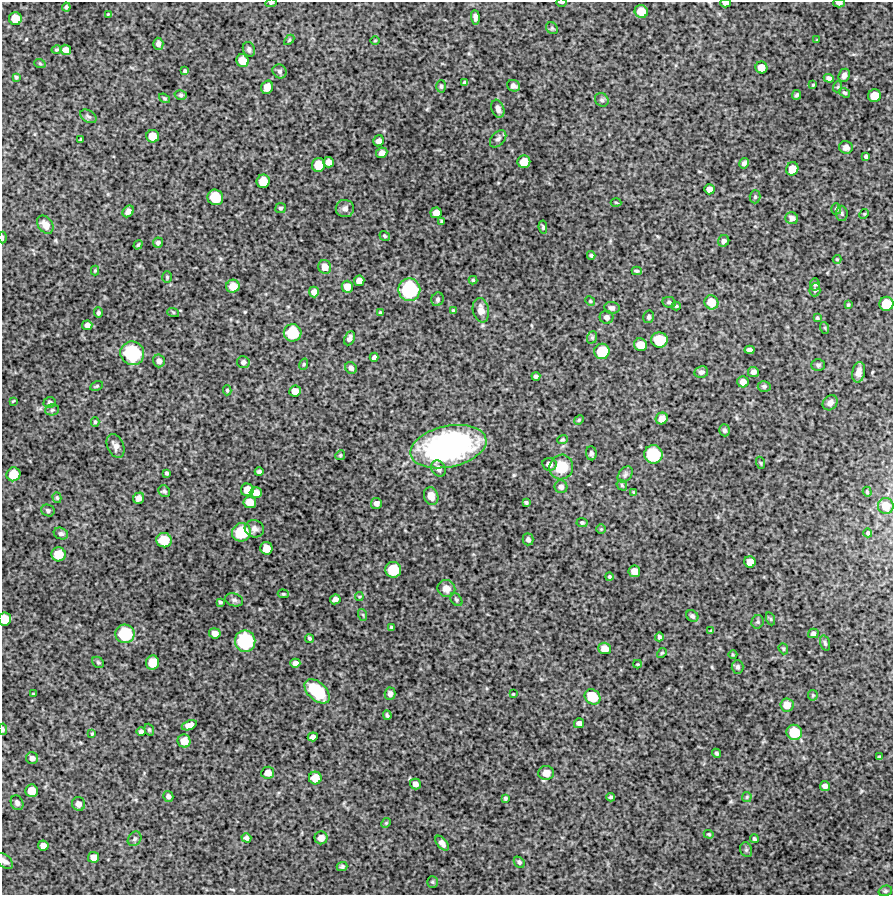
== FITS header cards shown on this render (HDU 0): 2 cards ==
NAXIS1  =                  891 /Length X axis
NAXIS2  =                  893 /Length Y axis

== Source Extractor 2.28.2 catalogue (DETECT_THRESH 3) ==
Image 891 x 893 px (HDU 0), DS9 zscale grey, 1 PNG px = 1 image px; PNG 895 x 897 px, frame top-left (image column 1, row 893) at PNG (2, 2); each listed source drawn as its Kron ellipse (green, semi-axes under 4 px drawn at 4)
Background 4200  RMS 270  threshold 822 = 3 sigma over >= 5 px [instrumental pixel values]
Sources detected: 255; all 255 listed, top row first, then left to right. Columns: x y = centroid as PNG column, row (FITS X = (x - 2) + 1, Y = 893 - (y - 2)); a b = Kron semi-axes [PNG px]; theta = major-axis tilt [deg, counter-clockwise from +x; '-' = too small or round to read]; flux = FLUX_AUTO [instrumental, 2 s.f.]
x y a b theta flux
561 2 5 2 - 2.8e+04
271 3 6 4 7 2.4e+04
726 3 5 3 - 8.9e+04
839 3 5 4 - 4.8e+04
66 7 4 3 - 3.2e+04
641 11 7 6 - 2.6e+05
108 14 2 2 - 1.1e+04
475 17 7 4 -84 6.1e+04
15 19 6 6 - 2.5e+05
552 28 6 5 - 2.9e+04
289 40 6 3 45 2.0e+04
817 40 3 3 - 1.6e+04
375 41 5 3 - 1.5e+04
158 44 6 5 - 6.1e+04
249 49 7 6 - 5.2e+04
57 50 5 4 - 2.5e+04
66 50 5 5 - 1.1e+05
242 61 6 6 - 2.1e+05
40 64 6 3 -20 2.0e+04
761 67 6 6 - 1.7e+05
185 71 4 3 - 2.9e+04
280 71 7 6 - 5.1e+04
844 75 7 5 67 6.8e+04
16 77 4 4 - 2.7e+04
829 78 5 4 - 5.5e+04
465 83 4 3 - 3.6e+04
813 85 4 3 - 2.0e+04
441 86 6 5 - 3.1e+04
513 86 6 5 - 6.4e+04
267 87 7 6 - 1.3e+05
837 87 6 3 69 1.9e+04
844 93 6 4 -35 3.1e+04
181 95 6 5 - 3.1e+04
797 95 5 4 - 3.4e+04
874 96 6 6 - 2.6e+05
164 98 6 3 -37 2.3e+04
602 100 7 6 - 4.4e+04
498 109 9 6 -71 7.9e+04
88 116 9 6 -30 4.4e+04
153 136 6 6 - 2.4e+05
81 139 3 3 - 1.7e+04
498 139 10 6 48 5.7e+04
379 141 6 5 - 7.3e+04
846 147 7 6 - 7.3e+04
382 153 6 5 - 9.1e+04
866 157 4 3 - 3.3e+04
329 162 5 5 - 1.2e+05
524 162 6 6 - 2.3e+05
744 163 5 4 - 5.2e+04
319 165 7 6 - 3.0e+05
792 169 7 6 - 2.1e+05
263 181 6 6 - 2.9e+05
709 189 5 5 - 1.0e+05
215 197 8 7 - 5.2e+05
755 197 6 5 - 3.3e+04
616 202 5 3 - 1.6e+04
281 208 5 5 - 3.6e+04
345 209 9 8 - 7.5e+04
836 209 5 5 - 3.2e+04
128 211 6 5 - 8.0e+04
436 213 5 5 - 1.4e+05
842 213 8 5 -87 3.7e+04
864 214 5 4 - 1.5e+04
792 218 6 6 - 7.1e+04
442 221 3 2 - 2.1e+04
45 225 10 7 -53 1.4e+05
543 227 7 4 -83 2.8e+04
385 236 5 4 - 2.5e+04
2 237 6 3 -90 2.2e+04
724 241 6 5 - 5.3e+04
158 243 5 5 - 4.0e+04
138 245 5 3 - 2.3e+04
591 255 4 3 - 2.4e+04
837 259 4 4 - 1.7e+04
325 267 7 6 - 1.4e+05
95 271 5 4 - 2.2e+04
637 271 5 3 - 3.1e+04
167 277 6 4 -89 2.5e+04
473 280 4 4 - 2.3e+04
359 281 5 5 - 1.2e+05
815 284 6 5 - 2.8e+04
233 286 7 6 - 1.9e+05
347 287 6 5 - 1.5e+05
409 290 11 11 - 1.3e+06
815 290 6 5 - 3.9e+04
314 292 5 5 - 1.0e+05
437 299 7 6 - 4.1e+04
590 301 5 4 - 2.1e+04
669 302 7 5 -12 3.6e+04
711 302 7 6 - 2.5e+05
886 304 7 7 - 3.8e+05
848 305 4 3 - 2.1e+04
676 306 4 4 - 2.1e+04
612 308 8 6 -6 6.2e+04
481 310 12 8 -79 1.4e+05
453 311 3 3 - 2.6e+04
173 312 6 4 -18 2.2e+04
98 313 5 4 - 3.9e+04
380 313 3 3 - 2.4e+04
607 317 7 6 - 6.6e+04
649 317 6 5 - 4.1e+04
817 318 4 3 - 2.8e+04
87 325 5 5 - 7.5e+04
825 328 6 4 -71 2.1e+04
293 333 9 8 - 6.2e+05
592 337 6 5 - 2.8e+04
349 338 7 5 65 6.1e+04
659 340 8 7 - 5.3e+05
640 345 6 6 - 2.5e+05
750 350 5 4 - 6.9e+04
602 351 8 7 - 5.1e+05
132 353 12 11 - 1.2e+06
374 357 4 4 - 5.2e+04
159 361 6 6 - 7.1e+04
243 362 6 6 - 5.6e+04
304 364 6 4 72 2.5e+04
818 365 7 6 - 3.7e+04
351 368 6 5 - 4.8e+04
701 372 7 6 - 6.2e+04
753 372 5 5 - 7.7e+04
859 372 10 6 78 9.9e+04
536 376 4 3 - 3.4e+04
743 382 6 5 - 1.1e+05
97 386 7 4 26 2.4e+04
764 386 6 5 - 4.2e+04
227 390 5 4 - 2.7e+04
295 391 6 5 - 1.4e+05
13 401 4 2 - 1.5e+04
50 402 6 5 - 4.9e+04
830 403 8 6 46 9.1e+04
52 410 7 5 15 3.7e+04
662 419 6 5 - 1.4e+05
579 420 5 4 - 1.8e+04
95 422 5 4 - 2.6e+04
724 430 6 5 - 4.3e+04
562 440 5 4 - 2.2e+04
116 446 12 8 -65 9.9e+04
448 447 39 20 12 4.4e+06
591 453 7 5 -84 4.7e+04
653 454 9 9 - 7.5e+05
340 455 5 4 - 2.1e+04
761 463 6 4 -71 2.1e+04
549 464 7 6 - 8.8e+04
561 467 12 12 - 4.6e+05
439 469 8 7 - 9.2e+04
259 472 4 3 - 3.7e+04
167 473 3 3 - 2.8e+04
13 474 7 7 - 3.4e+05
625 474 9 6 50 5.0e+04
622 485 6 4 -48 2.4e+04
561 487 6 6 - 7.4e+04
247 490 6 6 - 2.1e+05
164 491 6 5 - 3.9e+04
634 492 4 3 - 1.7e+04
867 492 5 4 - 2.0e+04
256 493 6 5 - 1.5e+05
431 496 9 7 -71 1.6e+05
57 498 5 4 - 2.6e+04
139 498 6 5 - 9.5e+04
250 502 6 6 - 2.3e+05
526 502 4 3 - 3.0e+04
376 503 5 5 - 8.0e+04
886 506 8 8 - 2.1e+05
48 510 7 6 - 3.9e+04
582 522 5 4 - 3.1e+04
254 529 10 8 -17 8.5e+04
601 529 4 4 - 2.1e+04
241 532 9 9 - 7.3e+05
868 533 4 4 - 2.6e+04
61 534 7 5 -21 5.1e+04
528 539 6 5 - 5.8e+04
164 540 7 7 - 4.1e+05
266 548 6 6 - 2.1e+05
59 554 7 7 - 3.3e+05
750 562 6 5 - 1.5e+05
393 570 8 8 - 5.1e+05
634 571 6 5 - 1.5e+05
609 577 4 4 - 2.5e+04
446 589 9 8 - 1.4e+05
283 594 5 4 - 2.0e+04
359 597 4 4 - 2.0e+04
335 599 5 5 - 8.7e+04
234 600 9 6 -18 5.3e+04
456 600 7 5 -50 3.1e+04
220 602 4 3 - 2.6e+04
363 615 6 3 -72 2.2e+04
692 616 6 5 - 4.8e+04
5 619 6 6 - 3.0e+05
771 619 7 4 -71 2.4e+04
758 622 7 6 - 3.6e+04
392 627 4 3 - 2.5e+04
711 631 4 3 - 2.7e+04
215 633 5 5 - 1.1e+05
813 633 5 4 - 4.6e+04
125 634 9 9 - 8.0e+05
659 637 4 3 - 3.3e+04
309 638 5 4 - 3.0e+04
245 641 11 10 - 1.2e+06
825 643 8 4 -75 3.6e+04
605 648 6 5 - 1.6e+05
783 649 6 4 -69 2.5e+04
662 653 5 4 - 2.3e+04
733 655 4 3 - 1.6e+04
98 662 6 5 - 2.9e+04
152 663 7 6 - 3.1e+05
295 663 5 4 - 6.8e+04
637 664 4 4 - 1.8e+04
738 667 7 6 - 3.9e+04
317 691 15 9 -43 7.7e+05
33 694 3 2 - 1.2e+04
390 694 6 5 - 6.3e+04
513 694 3 2 - 1.5e+04
813 695 5 5 - 2.4e+04
592 697 8 7 - 4.3e+05
787 705 6 6 - 1.8e+05
387 715 5 3 - 3.1e+04
579 723 5 5 - 7.0e+04
189 725 8 4 21 1.2e+05
3 729 6 3 -84 4.0e+04
149 730 6 4 -69 2.6e+04
141 731 4 4 - 5.3e+04
794 732 8 7 - 4.6e+05
92 734 4 3 - 1.8e+04
313 737 5 4 - 7.2e+04
184 741 6 6 - 1.7e+05
716 753 5 4 - 3.2e+04
879 757 3 3 - 2.7e+04
32 758 6 6 - 8.1e+04
268 773 6 6 - 1.3e+05
546 773 8 7 - 1.9e+05
315 778 6 6 - 2.2e+05
415 784 5 5 - 8.5e+04
825 786 5 5 - 7.9e+04
32 791 6 6 - 2.6e+05
168 796 5 5 - 5.7e+04
611 797 4 3 - 2.9e+04
747 797 5 4 - 2.1e+04
505 798 4 4 - 2.8e+04
17 803 7 6 - 6.0e+04
79 804 7 6 - 1.0e+05
386 823 5 4 - 2.0e+04
709 834 5 4 - 2.1e+04
246 838 5 4 - 4.9e+04
321 838 6 6 - 1.1e+05
135 839 8 6 52 4.4e+04
754 839 4 4 - 3.1e+04
442 843 9 5 -51 8.5e+04
43 846 5 5 - 9.4e+04
746 850 7 6 - 4.2e+04
94 857 5 5 - 1.4e+05
5 861 10 6 -40 7.8e+04
519 862 6 4 -47 3.9e+04
342 866 5 4 - 3.4e+04
432 882 5 5 - 2.6e+04
885 891 7 5 15 3.2e+04
At the frame edge (FLAGS 8, measured only in part): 8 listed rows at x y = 561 2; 271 3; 726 3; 839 3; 2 237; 5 619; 3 729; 5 861